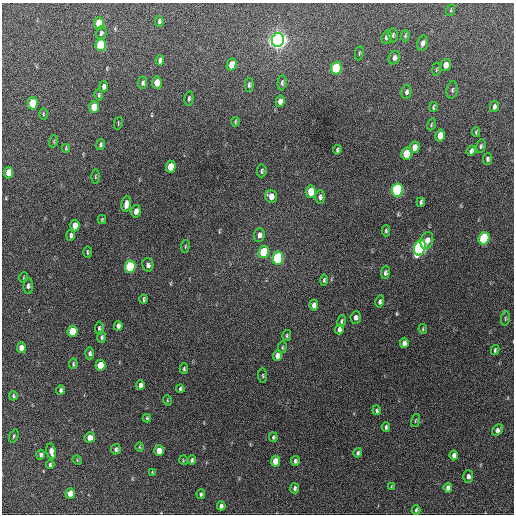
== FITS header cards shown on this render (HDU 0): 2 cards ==
NAXIS1  =                  512 / Axis length
NAXIS2  =                  512 / Axis length

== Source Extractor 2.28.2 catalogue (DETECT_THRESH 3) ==
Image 512 x 512 px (HDU 0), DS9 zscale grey, 1 PNG px = 1 image px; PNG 516 x 516 px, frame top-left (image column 1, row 512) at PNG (2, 3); each listed source drawn as its Kron ellipse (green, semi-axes under 4 px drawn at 4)
Background 627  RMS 18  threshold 53.5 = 3 sigma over >= 5 px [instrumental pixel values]
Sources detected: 133; all 133 listed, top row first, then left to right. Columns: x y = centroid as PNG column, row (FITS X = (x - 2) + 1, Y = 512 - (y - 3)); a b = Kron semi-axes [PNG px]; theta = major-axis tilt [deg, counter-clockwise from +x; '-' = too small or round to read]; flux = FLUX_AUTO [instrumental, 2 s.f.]
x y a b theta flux
451 10 5 3 - 1100
159 21 5 4 - 2200
99 23 6 5 - 22000
101 33 7 5 72 2400
393 35 7 5 89 2100
405 36 5 4 - 1700
387 37 7 5 71 4200
278 40 7 6 - 900000
423 43 8 5 75 4600
101 45 6 5 - 77000
359 53 7 3 81 1400
394 58 7 5 66 4300
160 60 5 4 - 3400
232 64 6 5 - 13000
446 65 6 5 - 10000
336 68 6 5 - 73000
436 69 7 3 81 1500
143 83 6 4 80 2500
157 83 6 5 - 13000
282 83 7 4 85 2500
249 85 7 4 89 2400
104 86 5 4 - 3700
452 90 9 5 80 2600
406 92 7 5 78 3300
99 95 6 3 -79 1600
189 99 7 4 82 2200
280 101 6 4 78 5900
33 103 6 5 - 40000
94 107 6 5 - 24000
433 107 5 3 - 1600
494 107 5 4 - 2900
43 114 6 3 -89 1300
235 122 4 3 - 1300
118 123 6 2 78 1000
431 124 6 3 71 1300
476 132 5 4 - 1500
440 135 6 4 76 14000
54 141 6 4 73 1300
101 144 5 4 - 2100
481 146 7 4 75 2100
414 147 6 4 77 8800
66 148 4 3 - 1300
337 150 4 3 - 1900
471 151 5 4 - 4000
407 154 6 5 - 43000
487 159 6 4 87 2300
171 167 6 5 - 20000
262 171 6 5 - 2000
9 172 6 4 86 16000
95 177 7 3 -90 1200
397 190 6 5 - 190000
311 192 6 5 - 24000
271 196 6 6 - 9100
320 197 7 5 -90 3000
421 202 5 3 - 2300
126 204 8 4 81 7600
136 211 6 4 81 6300
102 219 4 4 - 1300
75 226 6 4 85 14000
386 231 5 4 - 1800
71 235 5 4 - 2900
259 235 7 5 84 5200
484 238 6 5 - 100000
427 240 8 6 75 8500
185 246 6 3 82 1300
420 248 8 5 69 330000
87 252 5 2 - 1300
263 252 6 5 - 43000
278 258 6 5 - 120000
148 265 7 5 -78 3900
130 267 6 5 - 98000
385 273 6 4 82 2700
24 277 5 3 - 950
324 280 5 3 - 1900
28 286 8 4 86 2900
144 299 4 3 - 1900
380 302 6 4 76 2800
314 305 5 4 - 6700
356 317 6 5 - 3700
505 318 7 3 82 1600
341 321 6 4 74 1800
118 326 5 4 - 3700
99 328 6 4 84 2000
339 329 5 4 - 3500
423 329 5 3 - 1300
72 331 6 5 - 38000
287 335 6 4 76 1600
102 337 5 4 - 2100
404 343 5 4 - 4400
282 347 6 3 82 1200
21 348 5 4 - 11000
495 350 5 3 - 1800
90 353 6 4 86 3100
277 356 5 4 - 7100
73 364 5 3 - 1500
100 365 5 5 - 26000
184 369 5 3 - 1700
263 376 7 4 -84 1500
140 385 5 4 - 5100
180 389 4 3 - 2000
61 390 4 3 - 2700
13 396 4 4 - 1500
167 400 5 3 - 1100
377 410 5 4 - 2300
147 418 4 4 - 1400
415 420 6 3 71 1200
386 427 4 3 - 2300
498 430 6 4 44 4400
14 436 7 4 70 1600
273 437 5 4 - 1600
90 438 5 5 - 10000
139 447 5 3 - 1100
116 449 5 5 - 2700
51 451 8 4 -79 6900
159 451 5 4 - 14000
358 453 5 4 - 2400
41 455 5 4 - 2900
454 455 5 4 - 5100
77 460 5 4 - 1100
183 460 5 3 - 960
192 460 5 4 - 2200
275 461 5 4 - 18000
295 461 5 4 - 2500
50 465 4 4 - 2200
152 472 4 3 - 930
468 476 6 5 - 4400
391 487 4 3 - 1100
295 488 5 4 - 2700
448 488 5 4 - 5000
70 494 5 4 - 16000
201 494 5 4 - 2100
221 506 4 4 - 3400
416 510 5 3 - 1700